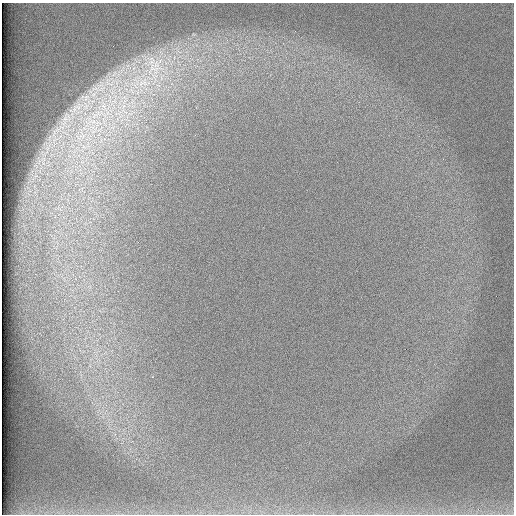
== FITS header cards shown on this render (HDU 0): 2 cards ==
NAXIS1  =                  512 /
NAXIS2  =                  512 /

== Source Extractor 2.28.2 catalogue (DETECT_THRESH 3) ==
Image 512 x 512 px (HDU 0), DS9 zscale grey, 1 PNG px = 1 image px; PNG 516 x 516 px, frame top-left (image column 1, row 512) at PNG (2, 3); no overlay
Background 98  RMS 2.8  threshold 8.46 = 3 sigma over >= 5 px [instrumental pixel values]
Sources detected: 6; all 6 listed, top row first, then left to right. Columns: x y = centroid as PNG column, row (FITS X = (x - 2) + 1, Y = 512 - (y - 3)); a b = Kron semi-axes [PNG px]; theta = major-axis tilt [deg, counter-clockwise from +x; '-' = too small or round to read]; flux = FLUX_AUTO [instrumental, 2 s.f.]
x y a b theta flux
154 68 46 31 -86 19000
86 97 11 5 64 1100
104 106 17 7 -61 2400
78 107 13 13 - 2500
95 115 9 6 67 1100
65 119 10 8 15 1300